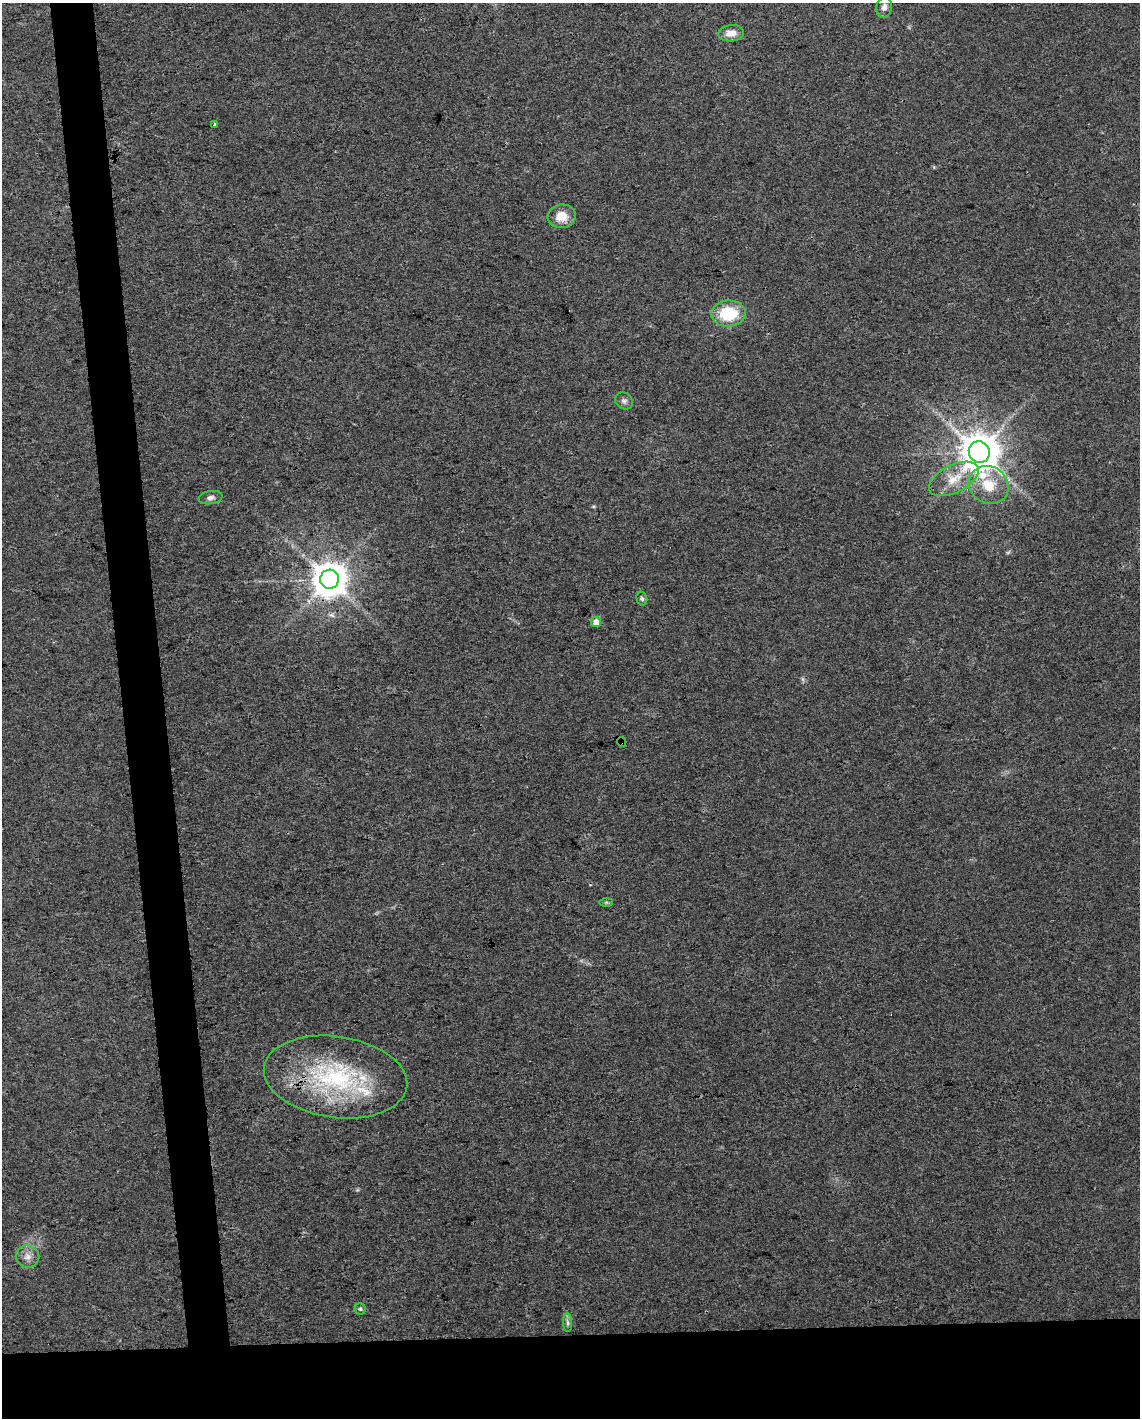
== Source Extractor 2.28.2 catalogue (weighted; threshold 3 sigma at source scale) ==
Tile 11 of 4 x 3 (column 3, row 3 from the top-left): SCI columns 2279-3416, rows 50-1465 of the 4555 x 4306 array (HDU 1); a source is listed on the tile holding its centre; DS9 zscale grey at full resolution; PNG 1142 x 1420 px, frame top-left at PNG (2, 3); each listed source drawn as its Kron ellipse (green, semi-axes under 4 px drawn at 4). Shown black and unused: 9% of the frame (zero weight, under 3 of 4 exposures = <1% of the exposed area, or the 3 px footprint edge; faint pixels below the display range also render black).
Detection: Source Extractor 2.28.2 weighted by HDU 2 'WHT'; one run over the whole footprint, this tile lists its part. Background 0.0216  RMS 0.0037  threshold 0.0168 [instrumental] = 3 sigma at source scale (4.5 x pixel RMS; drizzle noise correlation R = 1.50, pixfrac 1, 0.0396/0.0396 arcsec/px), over >= 5 px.
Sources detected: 21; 1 too faint to see at this stretch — neither listed nor drawn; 1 inside a brighter listed object's ellipse — not listed separately; the other 19 listed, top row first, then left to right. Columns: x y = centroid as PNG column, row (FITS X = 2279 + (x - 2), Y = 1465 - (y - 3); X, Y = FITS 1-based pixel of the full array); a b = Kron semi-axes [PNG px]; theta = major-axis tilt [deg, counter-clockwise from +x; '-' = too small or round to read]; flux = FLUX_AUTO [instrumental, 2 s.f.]
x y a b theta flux
884 7 10 8 77 1.9
731 33 13 8 7 3.6
214 124 3 3 - 0.51
562 216 14 12 10 5.6
728 313 17 13 2 16
624 401 9 8 - 1.2
979 452 11 10 - 1200
954 479 27 13 27 8.4
989 485 20 18 -35 9.9
211 498 12 6 9 1.5
330 579 9 9 - 880
642 599 7 5 -74 0.79
596 622 5 5 - 3.3
622 742 5 3 - 0.36
606 902 7 4 1 0.51
335 1077 72 40 -8 58
27 1257 12 11 - 2.8
360 1309 5 5 - 0.62
568 1323 9 4 -89 1.1
Overlapping masked pixels (flux is a lower limit): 2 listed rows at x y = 330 579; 622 742